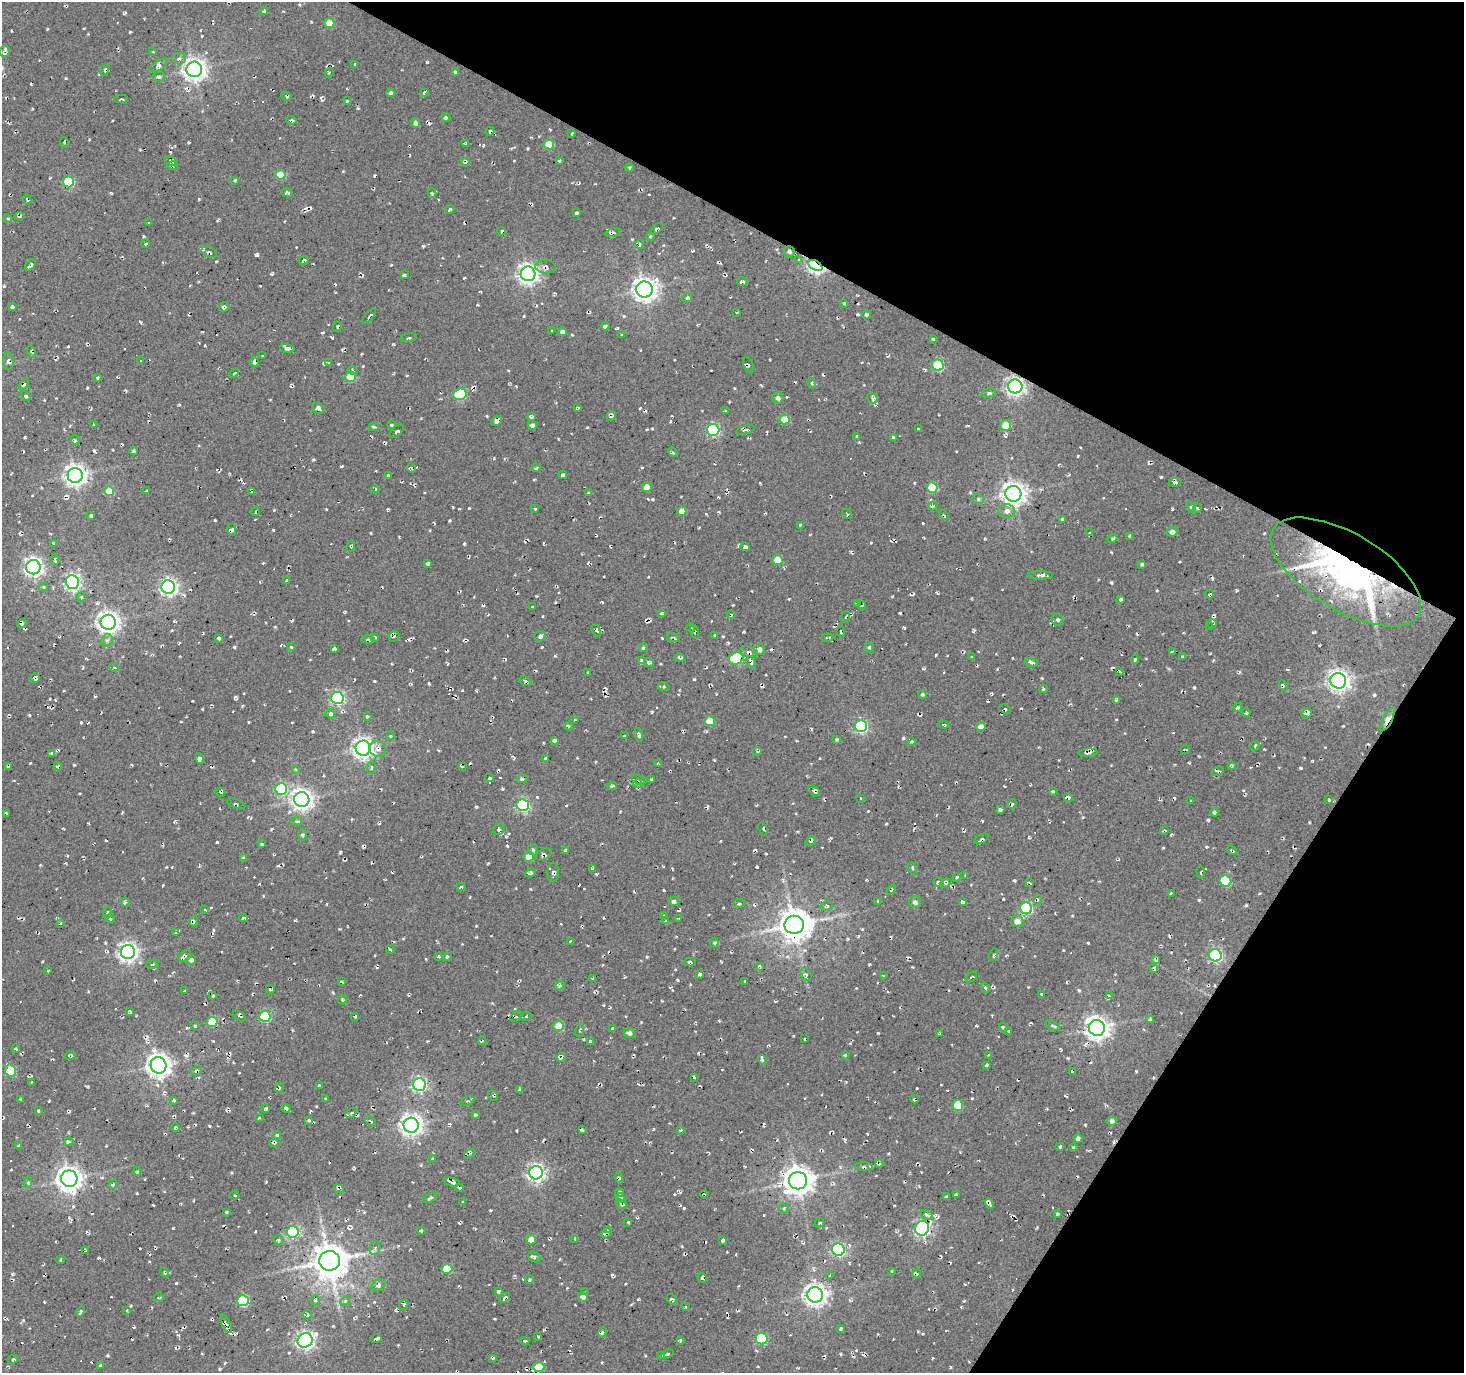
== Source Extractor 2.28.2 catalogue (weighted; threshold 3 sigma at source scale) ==
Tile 8 of 4 x 4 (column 4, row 2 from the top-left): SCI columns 4386-5847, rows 2931-4301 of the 5853 x 5930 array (HDU 1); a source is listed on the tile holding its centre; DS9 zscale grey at full resolution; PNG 1466 x 1375 px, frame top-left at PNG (2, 2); each listed source drawn as its Kron ellipse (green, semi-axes under 4 px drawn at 4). Shown black and unused: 27% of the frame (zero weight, under 2 of 3 exposures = <1% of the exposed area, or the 3 px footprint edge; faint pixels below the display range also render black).
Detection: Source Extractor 2.28.2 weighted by HDU 2 'WHT'; one run over the whole footprint, this tile lists its part. Background 0.0081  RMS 0.0091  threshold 0.0408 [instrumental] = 3 sigma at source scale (4.5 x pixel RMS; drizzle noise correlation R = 1.50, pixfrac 1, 0.0396/0.0396 arcsec/px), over >= 5 px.
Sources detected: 882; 22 cosmic-ray / hot-pixel residue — neither listed nor drawn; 6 inside a brighter listed object's ellipse — not listed separately; of the other 854, all 500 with FLUX_AUTO >= 1.16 (the completeness limit of this list) listed and drawn (354 fainter detections not listed), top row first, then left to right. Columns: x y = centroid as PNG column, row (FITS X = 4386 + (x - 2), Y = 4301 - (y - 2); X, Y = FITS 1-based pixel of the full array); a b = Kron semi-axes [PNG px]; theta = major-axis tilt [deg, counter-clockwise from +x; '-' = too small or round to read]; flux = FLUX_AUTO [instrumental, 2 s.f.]
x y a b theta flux
264 11 4 3 - 1.3
329 23 5 5 - 15
5 51 6 5 - 3.7
153 52 4 3 - 1.3
179 59 6 6 - 2.8
355 64 3 3 - 3.2
159 65 10 4 29 3.5
194 69 8 7 - 700
105 70 6 4 66 2
455 72 4 3 - 1.8
329 73 5 3 - 1.3
159 77 6 5 - 2.1
424 92 4 3 - 2.4
391 93 4 4 - 2.3
286 96 5 3 - 1.4
121 99 7 3 -1 1.6
347 101 3 3 - 1.4
446 117 4 3 - 1.7
291 120 5 3 - 2.1
416 123 5 4 - 2.8
490 131 4 3 - 2
572 133 3 3 - 1.3
64 142 5 3 - 1.8
465 144 4 3 - 1.4
549 144 5 5 - 27
171 161 7 3 -17 2
559 161 3 3 - 1.2
465 162 4 3 - 1.7
173 166 5 3 - 1.6
629 168 4 3 - 1.3
280 175 5 5 - 17
235 181 3 3 - 1.9
68 182 5 5 - 64
287 193 6 3 -24 2.1
432 193 5 3 - 1.3
27 200 5 3 - 1.3
450 209 5 3 - 1.8
576 213 4 3 - 1.9
19 216 5 3 - 1.5
8 218 3 3 - 1.4
148 223 4 3 - 1.2
657 229 8 4 36 2.3
502 231 4 2 - 1.5
613 232 8 4 9 3.7
650 236 4 3 - 1.3
146 244 4 2 - 1.7
640 244 4 3 - 1.7
209 252 8 5 -24 2.4
789 252 6 5 - 2.4
799 259 4 2 - 1.2
304 260 5 3 - 1.8
31 265 7 3 49 3.2
815 266 7 4 -30 280
545 267 10 7 -3 4.6
528 274 7 7 - 510
404 275 4 3 - 3.8
742 282 5 4 - 2.5
644 289 8 8 - 750
687 298 5 3 - 2.1
844 303 3 3 - 1.3
12 307 4 3 - 2
224 307 5 4 - 1.9
737 312 3 2 - 1.2
866 315 4 4 - 1.9
369 316 9 3 50 1.9
337 326 5 3 - 1.7
605 326 4 4 - 3.2
552 331 3 3 - 1.6
562 332 4 4 - 2.9
622 334 3 3 - 1.2
408 338 8 3 12 2
933 339 3 3 - 1.9
287 348 7 4 -15 4.6
31 352 6 4 -71 1.5
262 356 3 3 - 1.3
8 361 8 5 -89 2.8
140 361 3 3 - 1.7
254 362 5 3 - 2.6
329 363 3 3 - 1.3
748 365 8 4 -66 1.9
938 365 6 5 - 60
352 370 5 3 - 2.8
234 373 5 3 - 1.2
350 377 5 5 - 32
97 378 3 3 - 1.2
812 383 5 3 - 1.3
24 385 7 3 54 1.6
1015 386 7 7 - 400
989 393 7 4 16 1.7
460 394 7 5 21 62
26 396 5 4 - 1.4
778 398 6 5 - 2.7
873 398 6 5 - 3.2
318 408 6 5 - 4.5
578 408 3 3 - 1.6
726 410 3 3 - 1.5
611 416 5 3 - 2.7
531 417 4 3 - 2.8
785 419 5 5 - 19
497 421 5 5 - 4
94 424 3 3 - 1.4
392 425 3 3 - 1.3
532 425 4 4 - 3.5
1006 426 5 5 - 17
374 427 5 3 - 1.5
918 429 3 3 - 1.8
713 430 6 6 - 110
745 430 9 2 16 1.7
396 431 8 4 44 2.6
857 437 4 3 - 1.7
893 438 3 3 - 1.4
75 440 5 3 - 1.3
133 451 4 4 - 1.4
673 452 5 3 - 1.2
411 468 5 4 - 2.3
536 468 4 3 - 3.1
75 475 7 7 - 650
388 475 3 3 - 1.8
563 475 4 3 - 2.9
1175 482 6 4 9 2.5
647 487 5 4 - 8.9
932 487 5 5 - 40
375 489 4 3 - 1.3
109 491 5 5 - 19
147 491 4 3 - 1.2
251 492 3 3 - 2.3
588 493 4 3 - 1.4
1013 494 8 7 - 750
978 499 6 5 - 1.7
933 506 5 3 - 1.8
1191 507 6 4 -56 2.6
1197 508 4 3 - 1.6
535 509 3 3 - 1.2
682 511 5 4 - 8.1
1007 511 8 7 - 5.3
255 512 4 2 - 1.3
847 514 6 4 -47 1.3
91 515 4 3 - 2.5
944 515 5 3 - 1.3
1062 519 3 3 - 1.7
800 525 3 3 - 1.7
232 530 6 4 -81 2.5
1172 532 5 5 - 4.5
1090 533 3 3 - 1.3
1129 536 4 3 - 1.2
1112 539 5 3 - 1.7
53 543 4 4 - 1.8
350 546 6 4 78 1.3
745 547 4 4 - 4
55 560 6 2 -90 1.6
777 560 5 5 - 12
428 564 4 3 - 1.3
1142 564 4 3 - 3.4
33 567 7 7 - 410
1346 572 84 38 -31 340
1040 575 12 4 0 3.1
286 580 3 3 - 1.3
72 582 6 6 - 260
44 587 4 4 - 1.2
168 587 7 7 - 320
1209 594 4 3 - 1.4
81 597 4 3 - 1.2
1121 599 3 3 - 1.8
857 603 4 2 - 1.3
862 605 4 2 - 1.2
532 607 3 3 - 1.2
662 613 4 3 - 1.5
731 615 4 2 - 1.3
846 617 6 3 69 1.6
1057 620 6 5 - 2.1
108 622 7 7 - 640
22 624 5 4 - 1.6
1212 624 4 3 - 1.2
1209 627 3 3 - 1.4
691 628 4 2 - 1.4
596 630 6 3 -61 1.7
694 632 7 3 -77 1.7
841 632 6 3 -79 1.2
715 635 3 3 - 1.8
394 636 6 4 47 2.1
540 636 6 5 - 3
375 637 3 3 - 2.2
673 637 6 3 -16 1.7
219 638 4 3 - 2.5
827 638 6 2 8 1.6
368 639 7 4 -8 1.7
107 640 6 5 - 3.2
291 647 3 3 - 1.8
869 647 5 4 - 1.4
334 648 4 3 - 2
643 648 4 4 - 1.6
759 649 5 5 - 5.2
749 652 9 5 -14 2.5
1172 652 4 3 - 1.7
1182 656 3 2 - 1.2
972 657 3 3 - 1.2
680 658 5 3 - 2.8
736 658 7 6 - 74
1135 659 4 3 - 2.3
641 661 4 4 - 2.1
751 662 6 4 -65 3.4
1032 662 7 4 -17 3
649 663 5 4 - 2.2
114 667 5 3 - 1.3
1119 671 4 3 - 1.8
587 673 4 3 - 2.3
35 678 4 4 - 3.7
525 681 6 4 -25 1.7
1338 681 8 7 - 560
1283 685 5 3 - 1.4
664 687 6 4 -19 1.2
1043 689 4 4 - 1.6
922 694 4 4 - 1.4
337 698 6 6 - 150
1116 700 3 3 - 1.4
1238 707 4 4 - 1.6
1005 709 6 4 -28 1.4
1246 713 4 3 - 1.2
1307 713 5 4 - 3.3
330 714 5 4 - 3.3
367 716 4 2 - 1.7
575 720 3 2 - 1.2
1387 720 12 5 62 9.8
710 721 5 5 - 19
944 725 5 3 - 1.3
569 726 4 3 - 1.4
861 726 6 6 - 130
981 727 5 4 - 6.2
639 735 7 4 -82 2.5
391 736 4 4 - 1.2
624 736 3 3 - 1.9
837 740 3 3 - 2.4
554 741 4 3 - 2.3
912 742 4 3 - 1.4
1255 746 5 3 - 1.2
363 748 7 7 - 530
378 749 8 8 - 4.5
1185 750 5 2 - 1.6
757 751 5 2 - 1.2
52 753 4 3 - 1.6
1088 753 9 3 5 2.3
545 758 3 3 - 2.2
200 759 5 3 - 2.2
658 764 4 3 - 1.2
1232 765 4 3 - 1.3
58 766 4 2 - 1.9
462 766 4 2 - 1.6
8 767 4 3 - 2.1
371 768 6 4 76 2
295 769 4 3 - 1.3
1218 771 6 4 26 1.7
489 778 4 3 - 2.2
522 779 5 4 - 2.3
652 779 3 3 - 1.8
639 780 7 2 -18 2
638 783 4 3 - 2.2
612 786 5 3 - 1.8
281 789 6 5 - 86
814 791 7 4 -39 2
220 792 5 2 - 1.4
1053 792 3 3 - 1.9
1068 797 5 4 - 2.4
861 798 3 2 - 1.3
302 799 7 7 - 560
1329 799 3 3 - 2.3
1191 800 3 3 - 1.2
236 804 9 4 -20 1.9
1012 804 5 2 - 1.3
523 805 6 6 - 140
1000 810 4 4 - 2.9
1214 812 4 4 - 1.8
6 813 4 3 - 1.8
297 821 5 4 - 1.9
763 829 7 3 -70 1.3
499 830 6 5 - 2.4
1165 830 4 3 - 1.9
302 835 6 4 88 1.5
981 839 8 4 28 2.1
811 841 6 4 33 2
262 844 3 3 - 2.5
533 850 6 4 -67 1.6
1232 850 5 2 - 1.4
565 851 4 3 - 1.4
543 854 8 5 25 2.9
529 857 5 5 - 12
244 858 4 4 - 3.2
592 868 3 2 - 1.2
912 868 6 2 -74 1.3
553 872 9 6 87 3
1201 872 6 3 -85 1.2
530 873 5 4 - 2.6
965 875 3 2 - 2
957 877 4 3 - 2
1225 881 6 5 - 57
938 882 5 3 - 2.9
946 883 6 4 20 2.1
1029 883 3 2 - 1.4
461 887 4 3 - 1.6
891 890 5 3 - 1.2
1171 894 4 3 - 1.2
1038 900 5 3 - 1.3
674 901 5 5 - 2.6
877 901 3 2 - 1.2
125 902 5 4 - 1.5
915 902 6 6 - 2.8
963 902 4 3 - 2.5
739 903 6 4 10 1.5
827 906 6 4 16 1.9
1026 908 6 6 - 95
205 910 4 2 - 2.5
107 913 6 4 78 1.6
663 916 3 3 - 1.2
243 918 4 2 - 1.6
679 918 3 3 - 1.8
110 919 5 3 - 1.2
194 921 5 4 - 2.3
666 921 4 3 - 1.6
1017 921 6 6 - 6.6
60 923 3 2 - 1.3
794 925 10 9 - 1800
175 933 3 2 - 1.4
570 941 3 3 - 1.4
714 943 5 4 - 2
390 949 4 3 - 1.5
128 952 7 7 - 420
993 955 6 2 74 1.3
1215 955 6 6 - 160
185 956 7 5 39 3.6
439 956 3 3 - 1.2
447 956 3 3 - 2
191 960 4 4 - 2.8
1156 960 4 3 - 2.6
690 962 6 3 0 1.5
152 964 6 3 7 1.3
759 966 4 3 - 1.4
1153 968 3 2 - 1.6
48 970 3 3 - 1.3
700 974 4 3 - 2.1
806 974 7 5 -58 2.4
883 976 4 3 - 1.2
971 977 6 3 40 1.3
592 978 4 3 - 1.2
745 981 3 3 - 1.2
341 982 3 3 - 1.6
560 986 5 4 - 2.2
985 988 5 3 - 1.3
270 989 4 3 - 2.1
184 991 3 2 - 1.2
1042 994 3 3 - 1.2
213 995 4 3 - 1.5
1109 995 4 3 - 1.3
342 1000 5 4 - 1.2
130 1011 4 3 - 1.8
239 1016 7 3 -37 1.6
265 1016 6 5 - 67
516 1016 6 4 30 1.9
526 1016 6 4 3 1.8
355 1017 3 3 - 1.7
1150 1019 4 3 - 3.1
212 1022 5 5 - 37
195 1026 4 3 - 1.7
559 1026 5 5 - 28
1053 1026 8 4 -24 1.9
1003 1027 4 4 - 1.3
1097 1028 8 8 - 720
613 1029 4 3 - 1.2
580 1030 7 3 79 1.7
1008 1031 3 3 - 1.2
629 1033 6 5 - 2.7
940 1034 3 3 - 1.4
805 1039 4 3 - 2.2
482 1041 4 3 - 1.3
590 1041 3 3 - 1.6
15 1049 3 3 - 1.5
70 1055 5 4 - 2
845 1055 3 2 - 1.4
989 1055 3 3 - 2.1
561 1057 5 3 - 2.9
762 1060 5 4 - 1.8
159 1065 8 8 - 790
986 1065 3 2 - 1.5
10 1070 6 5 - 37
196 1071 6 3 29 2.4
1073 1072 3 3 - 2.2
694 1078 3 2 - 1.2
31 1082 3 2 - 1.2
419 1085 6 6 - 180
319 1086 3 3 - 1.4
279 1088 5 3 - 1.7
519 1090 3 3 - 2.1
493 1096 5 3 - 1.3
20 1099 3 3 - 1.3
326 1099 3 2 - 1.3
914 1099 4 3 - 2.2
174 1101 3 3 - 1.7
468 1101 7 4 25 1.8
958 1105 5 5 - 30
286 1108 5 3 - 2.7
266 1109 3 3 - 1.6
38 1110 3 2 - 1.2
351 1113 6 4 31 1.9
475 1115 3 3 - 1.4
259 1117 3 2 - 1.2
309 1120 4 3 - 1.7
370 1121 6 4 -37 1.6
1112 1121 5 4 - 3.1
411 1125 7 7 - 570
175 1127 4 3 - 2.3
582 1130 3 3 - 2.4
680 1130 4 2 - 1.3
277 1135 4 4 - 1.9
1078 1138 4 4 - 3.4
69 1142 4 4 - 1.6
274 1142 6 3 21 1.8
18 1146 4 3 - 1.6
1060 1146 3 3 - 2.1
1073 1147 3 3 - 1.3
470 1153 6 4 18 2
433 1159 3 3 - 1.8
879 1163 4 3 - 2.8
864 1167 9 3 -3 1.9
137 1171 4 3 - 1.4
536 1173 7 6 - 330
619 1178 4 3 - 1.6
69 1179 8 8 - 900
798 1181 9 8 - 1300
28 1182 6 4 74 1.5
451 1182 8 3 -11 3.5
113 1185 4 4 - 1.7
460 1188 3 2 - 1.4
338 1189 5 4 - 2
619 1193 4 3 - 2.9
704 1194 4 3 - 1.4
956 1194 4 3 - 1.3
235 1195 4 3 - 1.2
947 1197 4 3 - 2
430 1198 7 4 34 2
621 1198 5 4 - 4.2
463 1202 4 3 - 1.7
989 1203 5 4 - 2.2
622 1204 6 4 -36 3.1
784 1209 5 5 - 1.7
226 1212 3 2 - 1.3
1057 1213 4 2 - 1.2
927 1215 7 4 -32 3
628 1222 3 3 - 2.1
820 1222 4 3 - 1.6
922 1228 7 7 - 220
608 1229 4 4 - 1.2
421 1231 3 3 - 2
292 1232 6 6 - 97
606 1233 6 3 22 3.8
575 1239 4 3 - 1.3
278 1240 5 4 - 1.6
531 1240 5 4 - 12
723 1241 4 3 - 2.1
375 1248 7 5 73 2.6
86 1250 4 3 - 1.3
838 1250 6 6 - 160
534 1257 7 5 -34 2.3
60 1260 4 3 - 1.7
330 1261 10 10 - 2200
447 1269 5 5 - 28
891 1271 3 3 - 1.5
164 1273 5 3 - 1.3
917 1273 4 3 - 3.1
830 1275 3 3 - 1.4
702 1278 5 3 - 1.6
529 1280 4 3 - 1.2
378 1285 7 5 45 3.5
498 1291 4 3 - 2.6
585 1292 3 3 - 1.2
815 1295 8 7 - 650
583 1297 5 4 - 3.7
159 1298 5 3 - 1.4
505 1298 6 3 37 3.2
672 1299 5 3 - 1.8
315 1300 5 4 - 2
243 1301 6 5 - 77
345 1301 5 4 - 1.4
404 1305 5 3 - 1.4
685 1307 3 2 - 1.4
127 1310 3 3 - 1.7
80 1311 5 3 - 1.7
308 1314 5 3 - 1.7
226 1324 10 3 -65 2
841 1329 4 3 - 1.8
603 1332 5 3 - 1.5
538 1337 4 3 - 1.3
376 1339 6 3 16 2.3
762 1339 6 5 - 65
305 1340 8 6 31 370
680 1340 4 3 - 1.4
525 1341 4 2 - 1.5
667 1354 7 3 24 1.5
662 1355 3 3 - 1.9
493 1358 3 3 - 2.5
13 1359 5 3 - 1.5
101 1365 4 3 - 1.8
539 1367 5 5 - 26
Overlapping masked pixels (flux is a lower limit): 5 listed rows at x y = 789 252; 815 266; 1015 386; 1346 572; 1387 720
Isophote crosses this tile's border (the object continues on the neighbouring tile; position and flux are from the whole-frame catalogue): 1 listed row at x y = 539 1367
Unlisted compact peaks at least as high as the median listed source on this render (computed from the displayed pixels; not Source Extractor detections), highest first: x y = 257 254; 234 647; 340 852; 694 679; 423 246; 858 314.